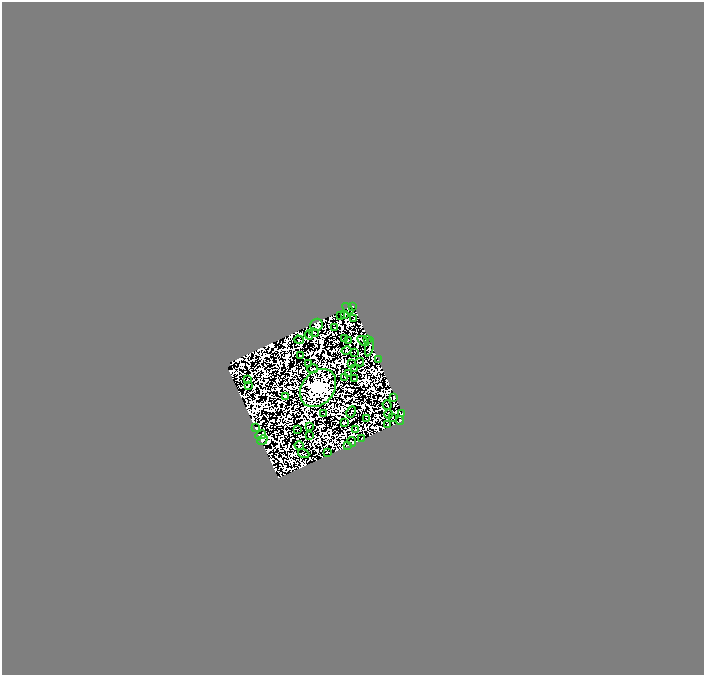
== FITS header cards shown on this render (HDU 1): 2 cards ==
NAXIS1  =                  702
NAXIS2  =                  673

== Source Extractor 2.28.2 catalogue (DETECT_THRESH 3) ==
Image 702 x 673 px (HDU 1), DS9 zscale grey, 1 PNG px = 1 image px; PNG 706 x 677 px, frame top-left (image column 1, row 673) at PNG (2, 2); each listed source drawn as its Kron ellipse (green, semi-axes under 4 px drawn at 4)
Background 0.0408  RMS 3.3e-06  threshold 9.78e-06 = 3 sigma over >= 5 px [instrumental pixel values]
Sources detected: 122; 67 with non-positive FLUX_AUTO (blend fragments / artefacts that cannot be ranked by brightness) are neither listed nor drawn; the other 55 listed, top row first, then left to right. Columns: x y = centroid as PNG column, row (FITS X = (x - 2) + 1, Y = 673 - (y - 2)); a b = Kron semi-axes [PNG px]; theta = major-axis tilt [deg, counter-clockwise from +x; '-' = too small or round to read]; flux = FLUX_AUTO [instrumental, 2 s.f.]
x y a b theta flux
352 306 3 2 - 0.47
348 309 7 2 -47 0.7
341 315 3 2 - 0.26
344 315 4 3 - 0.78
353 319 3 2 - 0.34
317 325 6 6 - 1.3
335 327 2 2 - 0.61
314 333 5 2 - 1.3
309 335 4 2 - 0.021
345 338 2 2 - 0.35
299 340 5 2 - 0.14
367 340 4 2 - 0.2
348 341 4 2 - 0.48
363 341 6 2 -36 1.1
369 347 9 4 79 1.4
346 351 5 3 - 0.11
355 352 2 2 - 0.43
301 355 4 2 - 0.31
378 360 2 2 - 0.23
360 362 4 2 - 0.0012
309 363 3 2 - 0.46
351 364 2 2 - 0.048
354 368 4 2 - 0.25
313 369 5 2 - 0.29
348 374 3 2 - 0.32
345 377 3 2 - 0.75
248 379 2 2 - 0.32
354 379 2 2 - 0.33
248 386 4 2 - 0.41
318 388 21 16 51 850
285 396 3 3 - 0.34
394 398 3 3 - 0.045
387 405 4 3 - 0.32
351 412 6 2 63 0.54
402 413 3 2 - 0.63
323 414 2 2 - 0.34
389 414 5 2 - 0.86
392 417 2 2 - 0.49
366 419 2 2 - 0.3
400 420 4 3 - 2.1
344 422 3 3 - 0.68
388 424 2 2 - 0.39
310 426 3 2 - 0.42
256 428 3 2 - 0.6
355 429 3 2 - 0.034
298 430 3 2 - 0.21
261 435 6 4 27 1.8
309 436 3 2 - 0.27
361 439 2 2 - 0.49
263 440 5 4 - 0.66
352 442 5 3 - 1.4
299 446 5 2 - 0.79
347 446 3 2 - 0.24
327 452 2 2 - 0.36
304 454 6 2 -20 0.4
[67 non-positive-flux detections neither listed nor drawn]